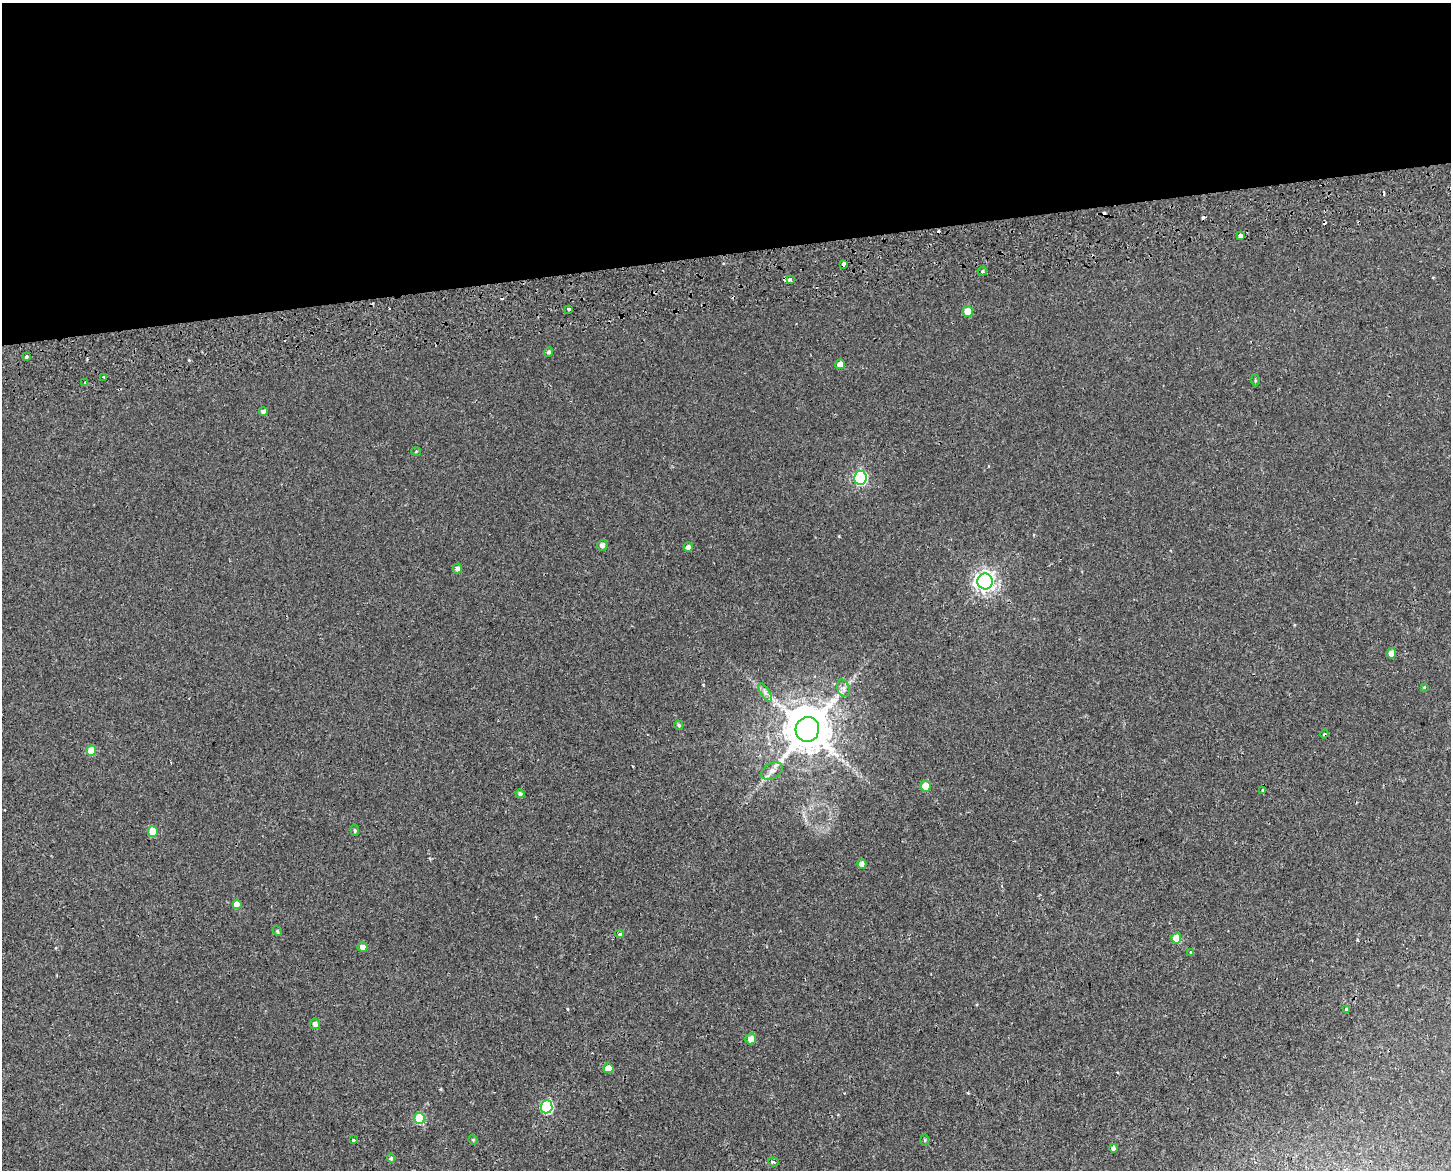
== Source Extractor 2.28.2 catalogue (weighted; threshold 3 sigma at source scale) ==
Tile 2 of 3 x 4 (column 2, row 1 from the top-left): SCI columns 1475-2923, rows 3563-4730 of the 4454 x 4791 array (HDU 1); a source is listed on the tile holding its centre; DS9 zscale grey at full resolution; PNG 1453 x 1172 px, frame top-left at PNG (2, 3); each listed source drawn as its Kron ellipse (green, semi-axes under 4 px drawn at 4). Shown black and unused: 22% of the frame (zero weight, under 2 of 3 exposures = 4% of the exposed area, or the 3 px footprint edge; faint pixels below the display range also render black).
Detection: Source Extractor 2.28.2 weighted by HDU 2 'WHT'; one run over the whole footprint, this tile lists its part. Background 0.00163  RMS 0.0027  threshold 0.0124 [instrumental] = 3 sigma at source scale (4.5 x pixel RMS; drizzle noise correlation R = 1.50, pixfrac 1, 0.0396/0.0396 arcsec/px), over >= 5 px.
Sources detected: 62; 10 cosmic-ray / hot-pixel residue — neither listed nor drawn; the other 52 listed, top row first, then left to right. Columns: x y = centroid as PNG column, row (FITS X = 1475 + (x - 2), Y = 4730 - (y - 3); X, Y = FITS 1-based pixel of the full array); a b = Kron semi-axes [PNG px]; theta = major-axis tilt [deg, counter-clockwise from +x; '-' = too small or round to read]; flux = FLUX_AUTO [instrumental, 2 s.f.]
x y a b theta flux
1240 235 4 3 - 2.8
843 264 4 3 - 1.7
982 271 5 4 - 0.41
790 280 3 3 - 0.68
569 309 3 3 - 1.4
968 311 5 5 - 3.6
549 352 5 4 - 0.55
26 357 3 2 - 0.32
840 364 5 4 - 2
104 377 3 2 - 0.27
1255 380 6 3 -89 0.3
85 383 3 3 - 1.7
263 412 4 4 - 1.1
416 451 5 3 - 0.25
860 478 7 6 - 39
602 545 5 5 - 1.1
688 547 4 4 - 0.95
457 568 5 4 - 0.97
985 581 8 7 - 130
1391 653 5 5 - 1.7
1424 687 4 4 - 0.23
843 688 9 6 -74 0.99
765 692 10 4 -56 0.94
679 725 5 4 - 0.45
807 729 12 11 - 1200
1324 734 4 3 - 0.28
91 751 5 5 - 5.2
772 771 12 7 29 1.5
925 786 5 5 - 5.7
1262 790 4 3 - 0.28
520 794 4 4 - 0.75
355 830 5 4 - 0.34
153 831 5 5 - 4.8
862 864 5 4 - 1.4
237 904 5 4 - 2.2
277 931 5 4 - 0.37
620 934 4 3 - 0.53
1176 938 5 5 - 5.5
362 947 5 4 - 1.4
1190 952 3 3 - 0.33
1346 1009 3 3 - 0.67
315 1024 5 5 - 1
751 1039 5 5 - 1.9
608 1068 5 5 - 3
547 1107 6 6 - 25
419 1118 5 5 - 9.9
353 1140 3 3 - 0.51
473 1140 5 4 - 0.32
925 1140 5 3 - 0.27
1113 1148 4 4 - 0.73
391 1158 4 3 - 0.63
773 1162 5 4 - 0.42
Overlapping masked pixels (flux is a lower limit): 3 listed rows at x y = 1240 235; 843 264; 547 1107